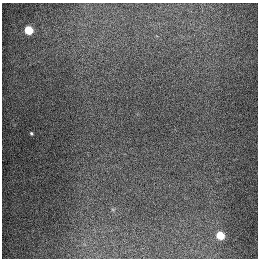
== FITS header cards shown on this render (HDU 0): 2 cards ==
NAXIS1  =                  256
NAXIS2  =                  256

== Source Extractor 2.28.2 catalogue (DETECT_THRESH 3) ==
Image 256 x 256 px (HDU 0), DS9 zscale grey, 1 PNG px = 1 image px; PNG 260 x 260 px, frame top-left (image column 1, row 256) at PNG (2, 3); no overlay
Background 1290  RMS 26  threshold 79.1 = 3 sigma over >= 5 px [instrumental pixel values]
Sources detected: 3; all 3 listed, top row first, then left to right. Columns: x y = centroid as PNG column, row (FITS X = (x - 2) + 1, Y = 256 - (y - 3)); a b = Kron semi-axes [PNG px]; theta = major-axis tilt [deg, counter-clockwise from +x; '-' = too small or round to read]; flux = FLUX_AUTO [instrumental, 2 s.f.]
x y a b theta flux
29 30 5 5 - 94000
31 133 3 3 - 2300
220 235 5 5 - 72000